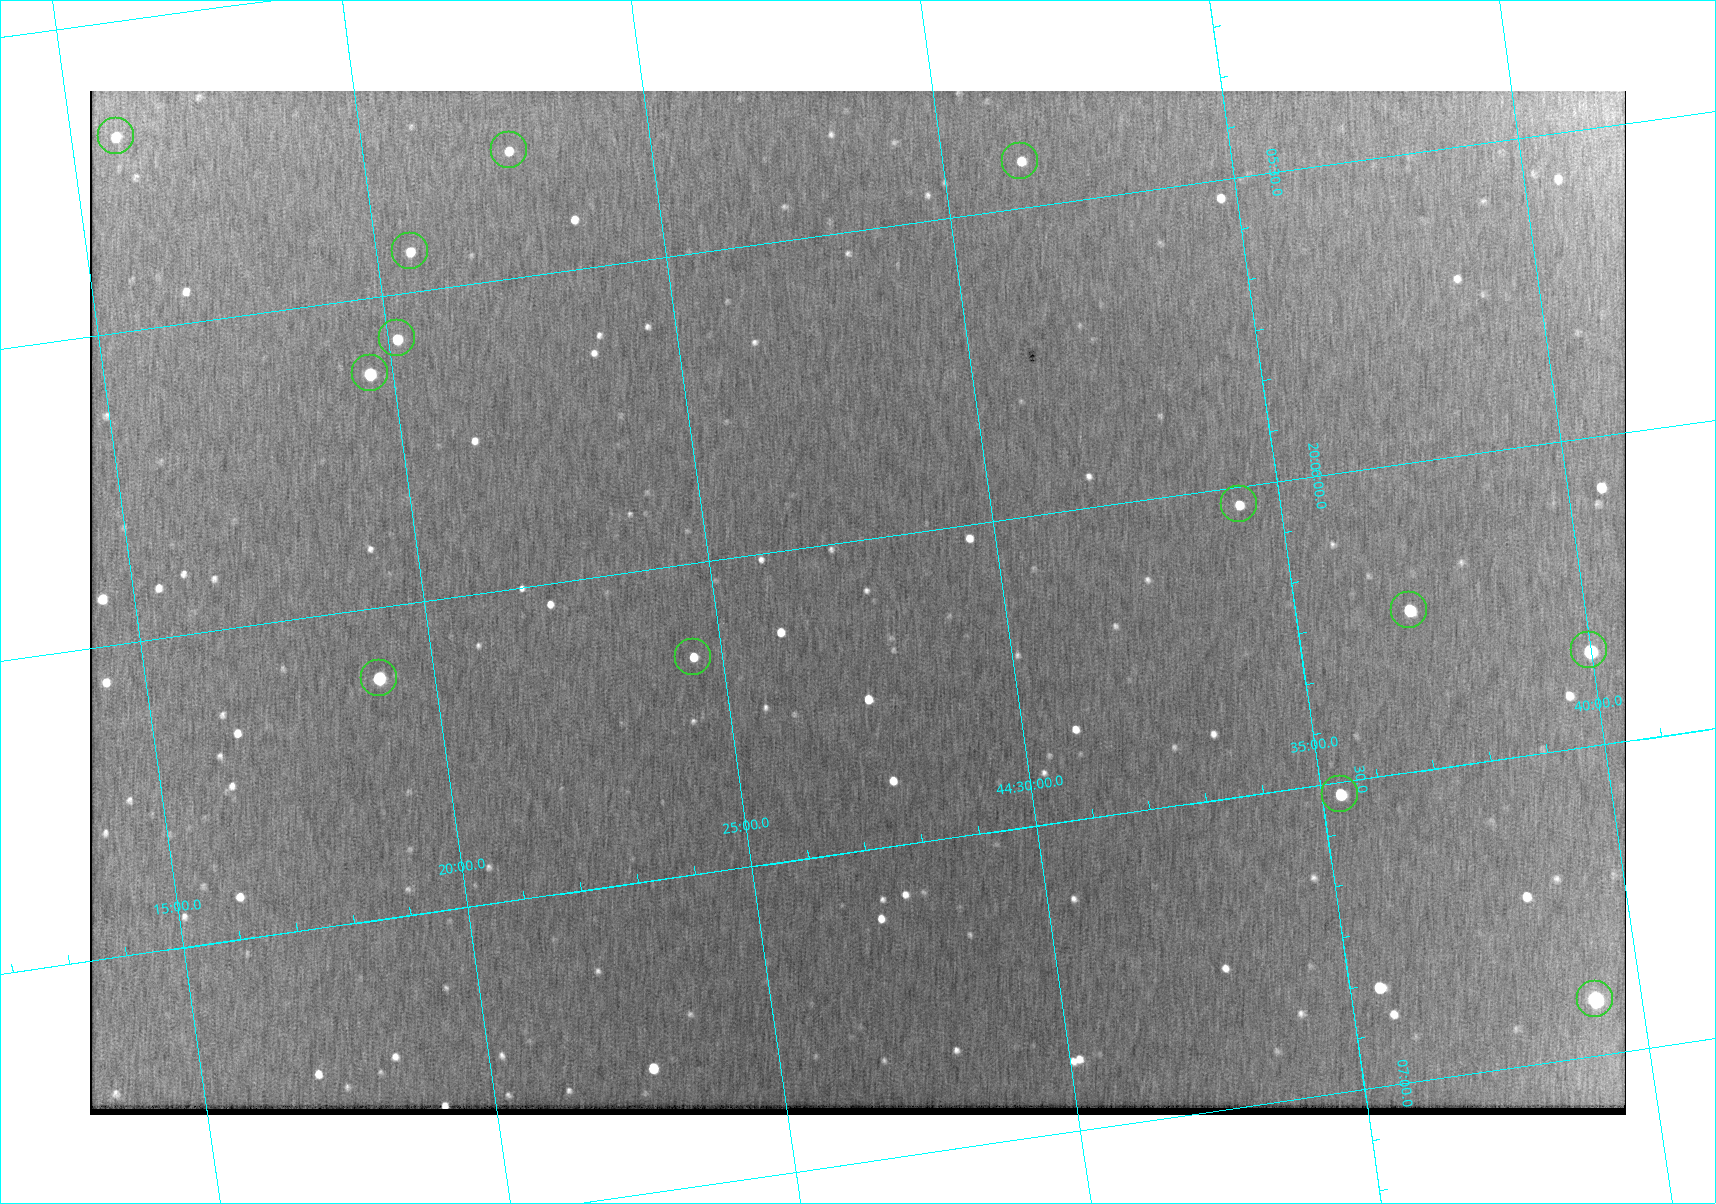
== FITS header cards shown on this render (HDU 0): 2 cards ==
NAXIS1  =                 1536 / length of data axis 1
NAXIS2  =                 1024 / length of data axis 2

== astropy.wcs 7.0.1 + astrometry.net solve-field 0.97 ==
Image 1536 x 1024 px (HDU 0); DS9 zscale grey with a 90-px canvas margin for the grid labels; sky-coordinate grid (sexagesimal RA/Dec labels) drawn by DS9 from the SOLVED WCS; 13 Tycho-2 reference stars matched to detected sources circled (green)
Header WCS: none
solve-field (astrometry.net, Tycho-2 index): SOLVED blind (the file carries no WCS)
Solved WCS: RA---TAN-SIP/DEC--TAN-SIP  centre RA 20:06:06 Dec +44:27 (301.52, +44.46 deg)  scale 1.05 arcsec/px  FOV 26.8' x 17.8'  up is -82 deg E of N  parity flipped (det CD > 0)
(file carries no celestial WCS; the grid is the blind solution)
Tycho-2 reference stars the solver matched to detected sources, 13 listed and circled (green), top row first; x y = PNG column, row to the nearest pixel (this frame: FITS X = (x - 90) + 1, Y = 1024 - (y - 91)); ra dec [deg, ICRS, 3 dp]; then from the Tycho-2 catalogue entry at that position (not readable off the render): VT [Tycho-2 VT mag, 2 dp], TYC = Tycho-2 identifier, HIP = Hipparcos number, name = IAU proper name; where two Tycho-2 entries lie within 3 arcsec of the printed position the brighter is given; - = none
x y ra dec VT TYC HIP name
116 136 301.296 +44.263 10.92 3162-980-1 - -
509 150 301.323 +44.376 11.14 3162-1033-1 - -
1020 161 301.356 +44.523 11.05 3162-905-1 - -
410 251 301.358 +44.343 11.05 3162-300-1 - -
397 338 301.393 +44.336 11.00 3162-1155-1 - -
370 373 301.405 +44.327 10.14 3162-614-1 - -
1239 504 301.507 +44.571 11.06 3162-1037-1 - -
1409 610 301.559 +44.616 10.04 3162-253-1 - -
1589 650 301.586 +44.666 10.15 3162-547-1 - -
693 657 301.537 +44.408 11.44 3162-879-1 - -
379 678 301.528 +44.317 9.91 3162-58-1 - -
1340 794 301.630 +44.589 10.25 3162-249-1 - -
1595 999 301.727 +44.653 9.50 3162-5-1 - -